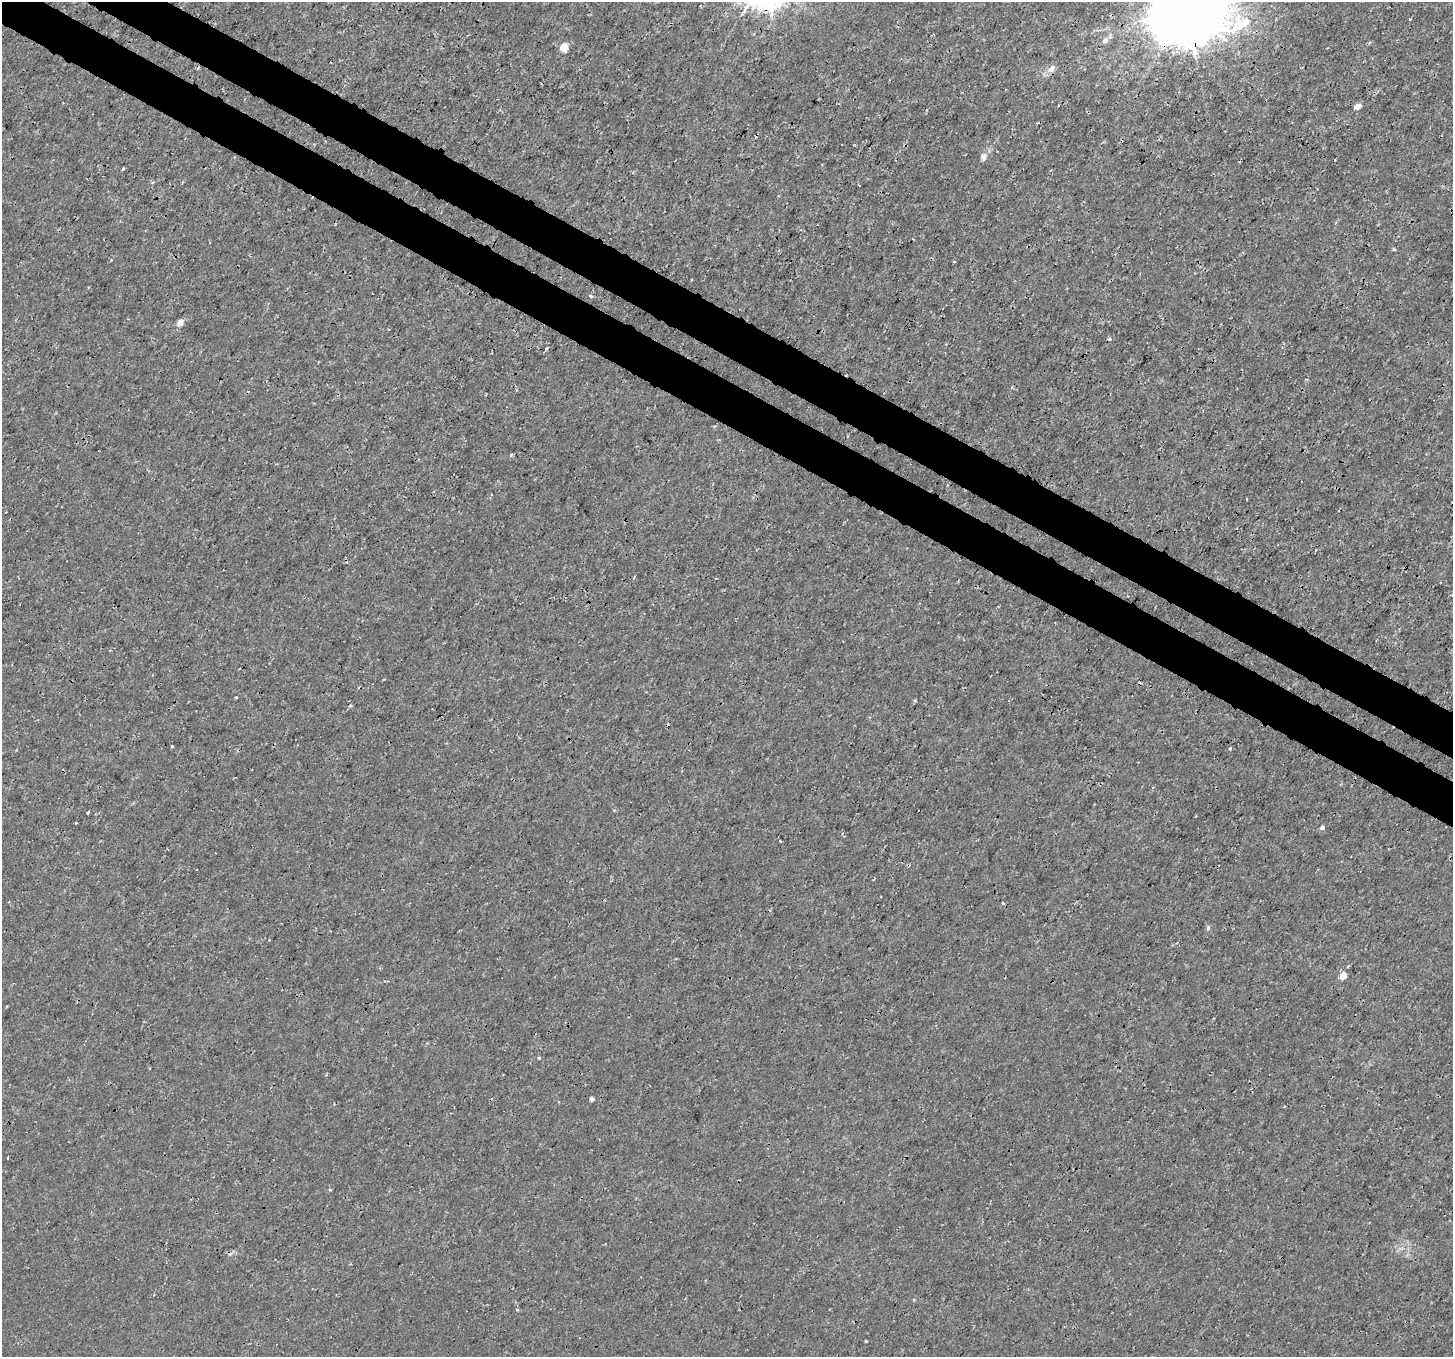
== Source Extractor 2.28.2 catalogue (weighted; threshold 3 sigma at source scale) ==
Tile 11 of 4 x 4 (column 3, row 3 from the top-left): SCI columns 2935-4385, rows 1601-2955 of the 5878 x 5975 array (HDU 1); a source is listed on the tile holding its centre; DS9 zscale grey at full resolution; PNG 1455 x 1359 px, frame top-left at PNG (2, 2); no overlay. Shown black and unused: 6% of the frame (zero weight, under 3 of 4 exposures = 5% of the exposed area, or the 3 px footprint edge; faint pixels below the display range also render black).
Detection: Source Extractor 2.28.2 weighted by HDU 2 'WHT'; one run over the whole footprint, this tile lists its part. Background -9.67e-05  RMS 0.001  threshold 0.0045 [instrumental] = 3 sigma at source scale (4.5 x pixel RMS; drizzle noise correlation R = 1.50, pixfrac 1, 0.0396/0.0396 arcsec/px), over >= 5 px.
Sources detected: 30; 3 cosmic-ray / hot-pixel residue — not listed; the other 27 listed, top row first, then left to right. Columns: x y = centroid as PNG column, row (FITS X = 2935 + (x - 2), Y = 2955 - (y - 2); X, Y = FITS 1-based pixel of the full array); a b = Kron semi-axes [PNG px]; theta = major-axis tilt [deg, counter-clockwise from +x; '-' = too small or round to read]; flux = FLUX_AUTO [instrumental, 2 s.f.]
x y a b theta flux
1186 11 25 22 18 890
1241 24 36 19 31 4.5
1105 41 9 6 25 0.38
564 47 5 5 - 3
1052 69 11 7 51 0.61
1357 106 9 6 22 0.43
984 157 8 7 - 0.39
122 169 3 3 - 0.52
1394 249 4 4 - 0.13
591 296 5 4 - 0.15
180 323 5 5 - 0.88
546 349 4 3 - 0.18
236 697 4 2 - 0.086
915 701 5 3 - 0.11
172 746 4 2 - 0.081
1230 749 3 3 - 0.17
88 813 4 3 - 0.24
1322 828 5 5 - 0.24
780 841 3 2 - 0.084
1208 928 7 5 71 0.18
1343 976 5 4 - 1.7
539 1058 3 3 - 0.21
591 1099 4 4 - 0.34
8 1158 3 2 - 0.083
330 1190 3 3 - 0.16
517 1310 3 3 - 0.62
866 1341 3 3 - 0.17
Overlapping masked pixels (flux is a lower limit): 1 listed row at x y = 1186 11
Isophote crosses this tile's border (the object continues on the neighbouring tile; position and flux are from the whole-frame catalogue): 1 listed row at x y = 1186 11